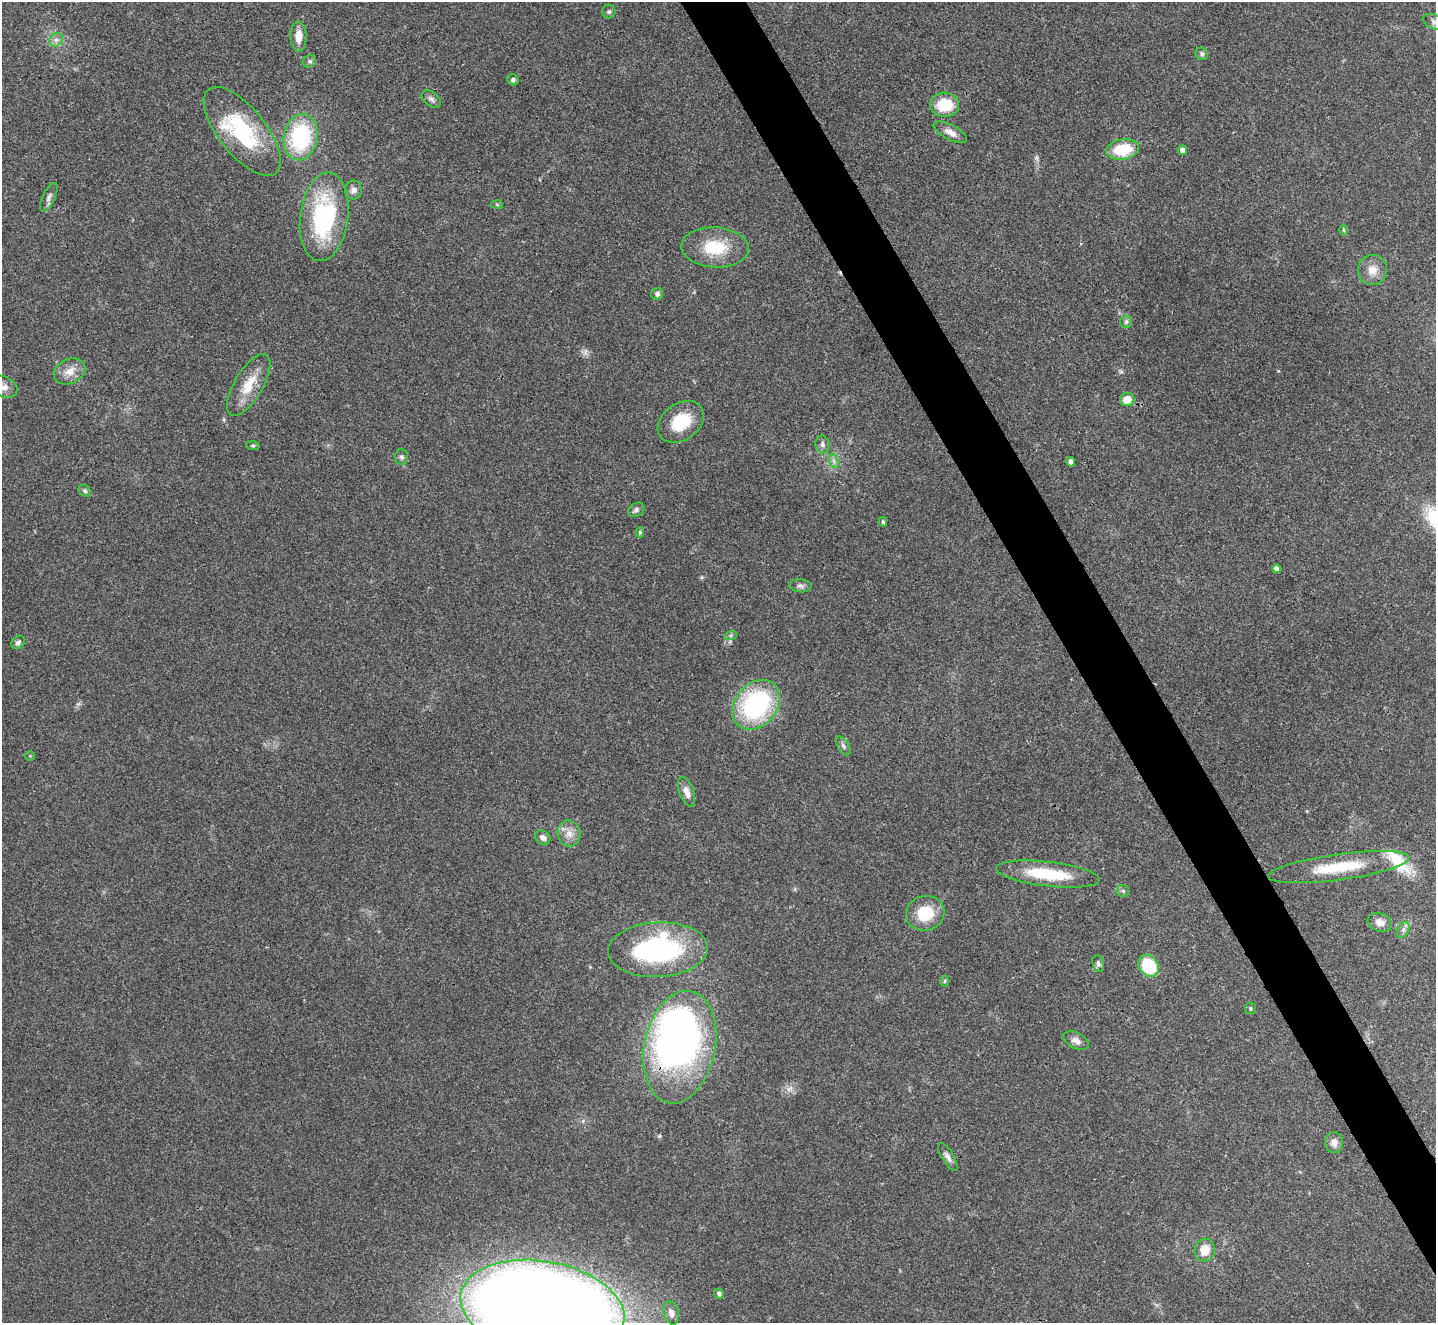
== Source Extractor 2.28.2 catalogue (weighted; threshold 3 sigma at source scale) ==
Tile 6 of 4 x 4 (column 2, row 2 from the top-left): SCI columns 1437-2870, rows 2798-4118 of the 5739 x 5730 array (HDU 1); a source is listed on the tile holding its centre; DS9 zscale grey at full resolution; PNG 1438 x 1325 px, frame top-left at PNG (2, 2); each listed source drawn as its Kron ellipse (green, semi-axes under 4 px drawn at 4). Shown black and unused: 4% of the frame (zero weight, under 3 of 4 exposures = <1% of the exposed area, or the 3 px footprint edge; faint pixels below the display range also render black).
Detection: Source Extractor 2.28.2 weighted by HDU 2 'WHT'; one run over the whole footprint, this tile lists its part. Background 0.0993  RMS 0.0063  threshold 0.0284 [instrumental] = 3 sigma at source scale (4.5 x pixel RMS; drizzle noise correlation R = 1.50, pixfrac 1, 0.05/0.05 arcsec/px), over >= 5 px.
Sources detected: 71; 2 too faint to see at this stretch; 1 inside a brighter object's white glare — neither listed nor drawn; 2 inside a brighter listed object's ellipse — not listed separately; the other 66 listed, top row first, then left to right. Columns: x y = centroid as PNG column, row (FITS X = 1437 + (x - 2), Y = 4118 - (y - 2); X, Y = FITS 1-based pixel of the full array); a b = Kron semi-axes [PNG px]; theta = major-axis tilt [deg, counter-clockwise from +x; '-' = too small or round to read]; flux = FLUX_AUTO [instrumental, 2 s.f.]
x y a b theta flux
609 11 7 6 - 1.4
1434 22 12 7 -23 2.5
298 36 15 8 -89 7.5
56 40 7 6 - 2.5
1202 54 6 6 - 1.2
310 61 7 6 - 1.6
513 80 6 5 - 1.8
431 99 11 7 -39 2.4
945 105 14 12 -1 24
242 131 54 23 -51 53
950 132 18 7 -27 5.3
301 137 23 16 80 61
1123 149 16 10 9 23
1182 150 5 4 - 4
353 190 9 8 - 3.5
49 197 15 6 65 2.8
497 205 6 4 -3 0.85
324 217 44 24 83 79
1344 230 6 4 -89 0.92
715 247 34 20 -3 25
1372 270 15 14 - 7.3
657 294 6 5 - 2
1126 322 6 6 - 1.3
69 371 16 12 25 7.4
249 385 35 14 59 16
3 387 15 10 -25 4.6
1127 399 7 6 - 8.6
681 422 25 18 36 22
822 444 9 7 -80 2.2
253 446 6 4 -5 0.86
401 457 8 6 -84 1.7
834 461 7 4 -71 1.8
1071 462 4 4 - 3.1
85 491 6 5 - 1.2
636 510 9 6 31 1.7
883 522 5 4 - 0.99
640 532 5 4 - 1.2
1277 569 4 4 - 2.8
800 586 11 6 -5 2.2
731 635 6 4 19 0.99
18 642 7 6 - 1.7
756 705 27 21 50 87
843 746 10 5 -59 1.8
30 756 4 4 - 0.59
686 791 16 7 -70 5.5
569 834 13 11 -79 6.2
543 837 8 6 -37 2.7
1338 867 71 13 8 32
1048 874 52 12 -7 31
1123 891 6 6 - 1.3
925 913 19 17 19 21
1380 922 12 9 -19 4.6
1403 930 8 5 61 2.2
658 950 50 27 3 99
1098 963 8 5 -74 1.9
1149 966 11 9 -52 37
945 981 6 4 89 0.76
1250 1008 5 5 - 0.98
1076 1040 13 8 -25 3.7
680 1047 57 35 78 330
1334 1143 10 9 - 4.3
948 1157 16 6 -60 3
1205 1250 11 10 - 11
719 1294 5 5 - 1.9
542 1308 83 46 -10 2000
671 1313 12 7 -76 4.2
Overlapping masked pixels (flux is a lower limit): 2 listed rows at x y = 1149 966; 680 1047
Isophote crosses this tile's border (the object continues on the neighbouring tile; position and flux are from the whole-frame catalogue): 3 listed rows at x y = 1434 22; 3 387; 542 1308